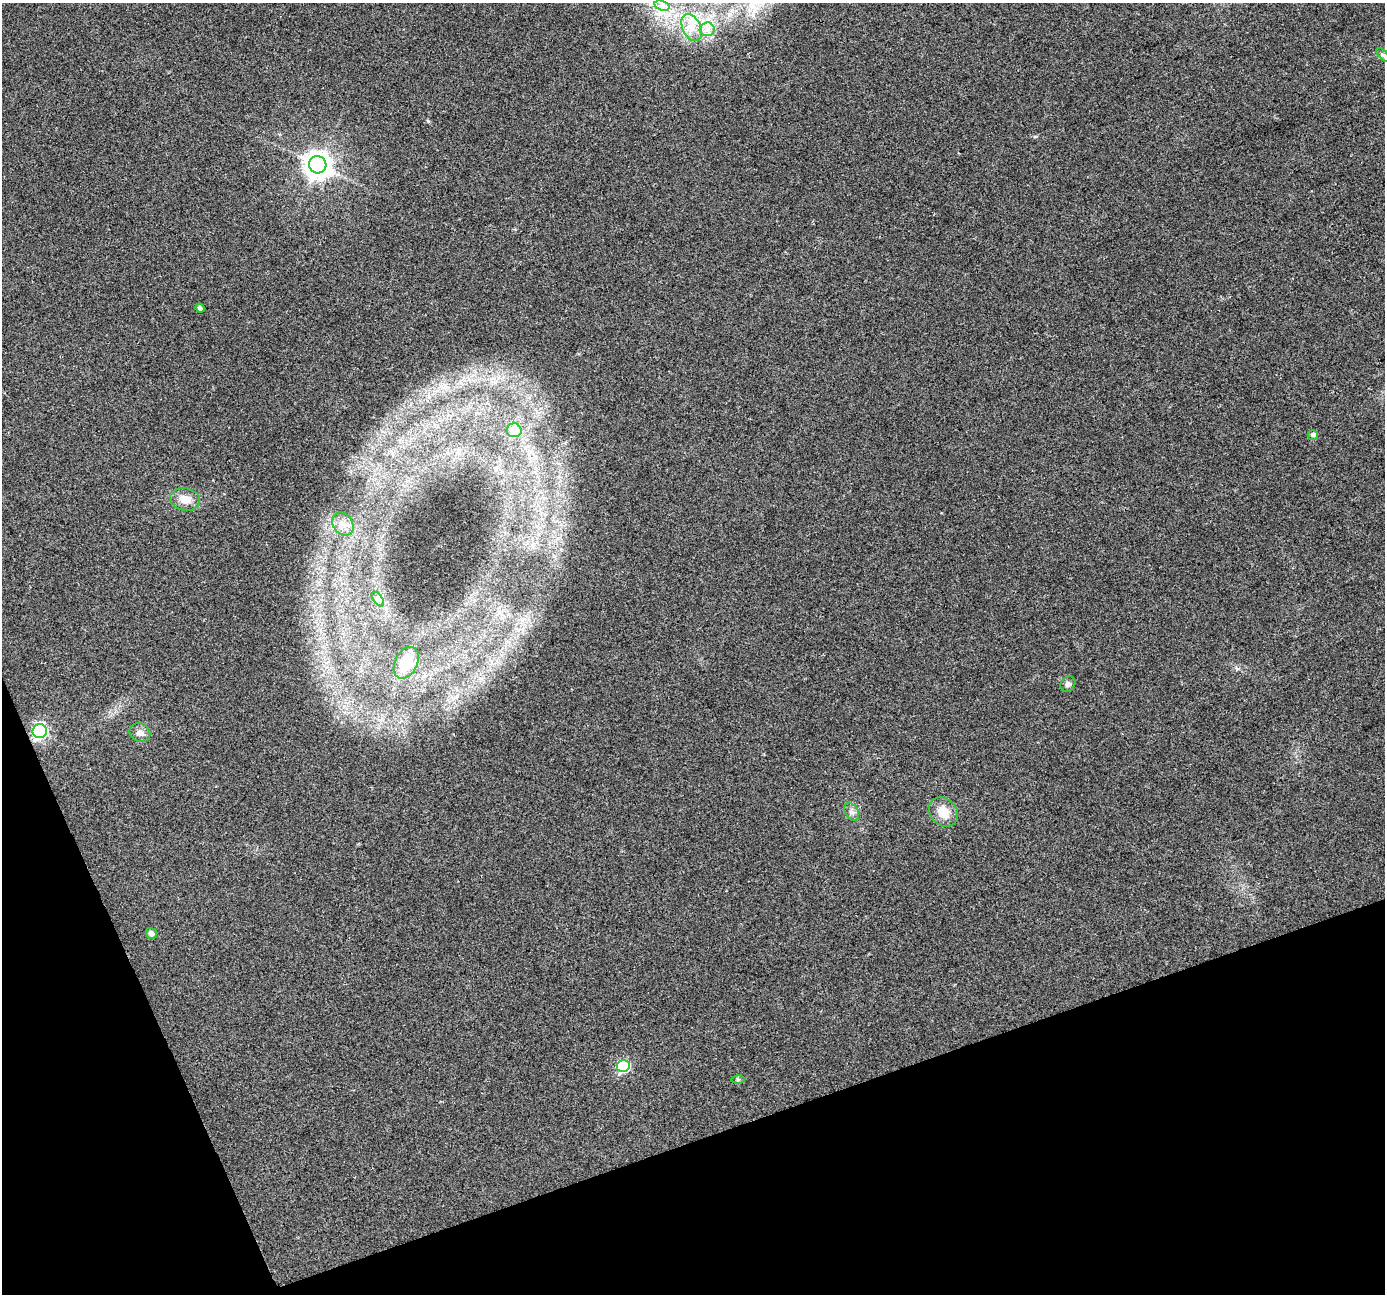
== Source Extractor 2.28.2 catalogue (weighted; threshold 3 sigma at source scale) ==
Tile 14 of 4 x 4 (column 2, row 4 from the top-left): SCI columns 1385-2767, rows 133-1424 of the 5534 x 5378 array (HDU 1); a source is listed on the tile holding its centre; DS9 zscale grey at full resolution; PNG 1387 x 1296 px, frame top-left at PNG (2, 3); each listed source drawn as its Kron ellipse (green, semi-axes under 4 px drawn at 4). Shown black and unused: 17% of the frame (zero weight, under 2 of 3 exposures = <1% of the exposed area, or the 3 px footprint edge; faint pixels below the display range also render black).
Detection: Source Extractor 2.28.2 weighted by HDU 2 'WHT'; one run over the whole footprint, this tile lists its part. Background 0.127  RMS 0.0089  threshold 0.0402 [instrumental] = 3 sigma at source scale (4.5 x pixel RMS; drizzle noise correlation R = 1.50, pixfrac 1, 0.0396/0.0396 arcsec/px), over >= 5 px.
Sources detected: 20; all 20 listed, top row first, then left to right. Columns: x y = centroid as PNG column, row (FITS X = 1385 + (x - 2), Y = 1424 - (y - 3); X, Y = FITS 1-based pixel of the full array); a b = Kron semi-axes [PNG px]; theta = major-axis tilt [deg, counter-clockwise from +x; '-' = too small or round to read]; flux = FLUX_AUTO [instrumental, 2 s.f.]
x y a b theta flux
662 6 8 4 -18 3.6
691 28 14 9 -64 10
707 29 7 7 - 4.8
1383 55 9 3 -45 1.8
318 165 9 8 - 1100
200 308 5 4 - 2.4
514 430 7 7 - 24
1313 435 5 5 - 2.9
185 499 15 11 -11 11
343 524 12 9 -54 7.6
378 599 8 4 -53 2.4
406 663 17 11 63 22
1068 684 8 7 - 2.8
40 731 7 7 - 210
140 732 11 9 -30 5.3
852 812 10 6 -58 3.4
943 812 16 13 -48 15
151 933 6 5 - 4.2
623 1066 6 6 - 81
738 1080 6 4 0 1.2
Unlisted compact peaks at least as high as the median listed source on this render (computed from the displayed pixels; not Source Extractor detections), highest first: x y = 428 121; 1035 136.